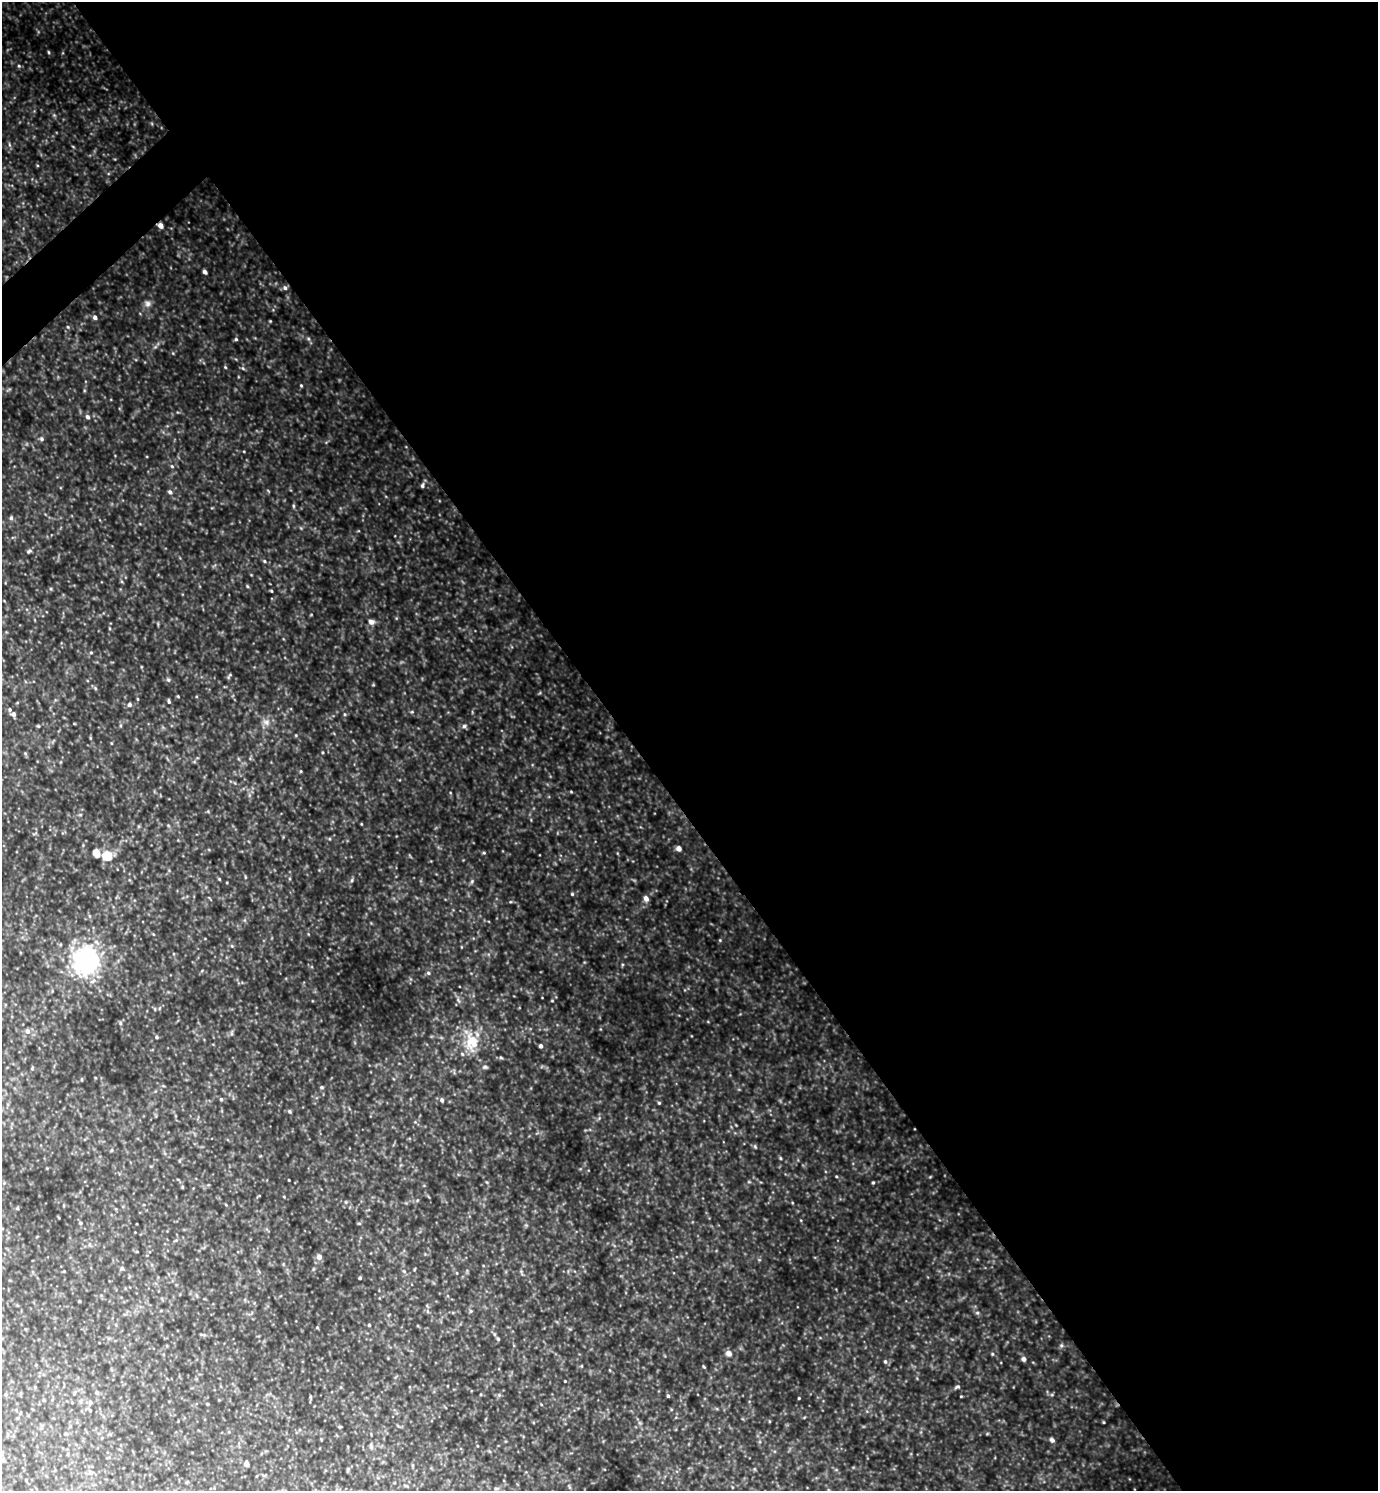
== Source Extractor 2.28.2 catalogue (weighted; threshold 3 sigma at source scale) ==
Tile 8 of 4 x 4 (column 4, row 2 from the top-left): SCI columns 4286-5661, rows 2984-4472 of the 5961 x 5964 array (HDU 1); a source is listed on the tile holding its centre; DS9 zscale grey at full resolution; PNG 1380 x 1493 px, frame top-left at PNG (2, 2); no overlay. Shown black and unused: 55% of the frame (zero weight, under 3 of 4 exposures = <1% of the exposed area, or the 3 px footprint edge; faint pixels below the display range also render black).
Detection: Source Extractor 2.28.2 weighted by HDU 2 'WHT'; one run over the whole footprint, this tile lists its part. Background 0.966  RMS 0.096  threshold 0.433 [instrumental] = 3 sigma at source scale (4.5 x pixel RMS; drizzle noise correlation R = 1.50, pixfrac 1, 0.05/0.05 arcsec/px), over >= 5 px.
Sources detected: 61; all 61 listed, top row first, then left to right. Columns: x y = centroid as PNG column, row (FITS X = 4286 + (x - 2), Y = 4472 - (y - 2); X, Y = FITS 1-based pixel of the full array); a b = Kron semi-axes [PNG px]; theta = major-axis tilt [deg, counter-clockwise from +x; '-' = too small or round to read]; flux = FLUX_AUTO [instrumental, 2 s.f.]
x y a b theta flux
19 66 5 4 - 9.8
160 225 4 4 - 57
205 272 4 3 - 28
285 288 6 5 - 17
148 304 7 7 - 27
95 317 5 4 - 24
236 339 5 4 - 10
301 385 5 3 - 6.9
87 417 5 4 - 22
42 439 5 4 - 15
422 486 6 4 88 14
170 492 5 4 - 18
11 518 5 5 - 14
29 551 8 4 36 14
264 561 5 3 - 8.3
272 591 4 3 - 7.2
371 622 6 5 - 37
91 653 5 3 - 8.5
169 701 5 4 - 12
129 704 5 5 - 19
10 709 5 4 - 13
13 714 5 4 - 29
266 722 7 6 - 29
464 726 5 5 - 15
679 848 5 4 - 50
96 853 5 4 - 190
107 856 5 5 - 410
352 880 6 3 72 11
572 894 4 4 - 9
646 898 5 5 - 44
86 961 33 31 86 910
428 973 5 4 - 13
120 1023 5 3 - 11
27 1031 6 5 - 29
156 1037 4 3 - 11
472 1042 20 19 - 210
541 1046 4 3 - 25
485 1067 6 5 - 14
322 1087 4 4 - 11
221 1099 4 4 - 12
442 1100 5 4 - 18
659 1103 4 3 - 8.6
289 1111 4 4 - 11
112 1150 5 3 - 8.2
873 1182 4 3 - 8.8
319 1257 5 4 - 47
122 1268 5 5 - 15
360 1278 3 3 - 11
977 1313 6 3 18 10
369 1325 4 3 - 8.6
498 1339 4 4 - 9.9
729 1353 5 4 - 62
992 1354 5 3 - 8.4
1024 1359 5 4 - 31
885 1361 5 4 - 12
958 1387 7 3 9 13
668 1396 4 4 - 11
799 1398 3 2 - 6.9
1052 1440 5 5 - 28
246 1464 4 4 - 60
90 1472 6 5 - 22
Overlapping masked pixels (flux is a lower limit): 1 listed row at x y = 160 225